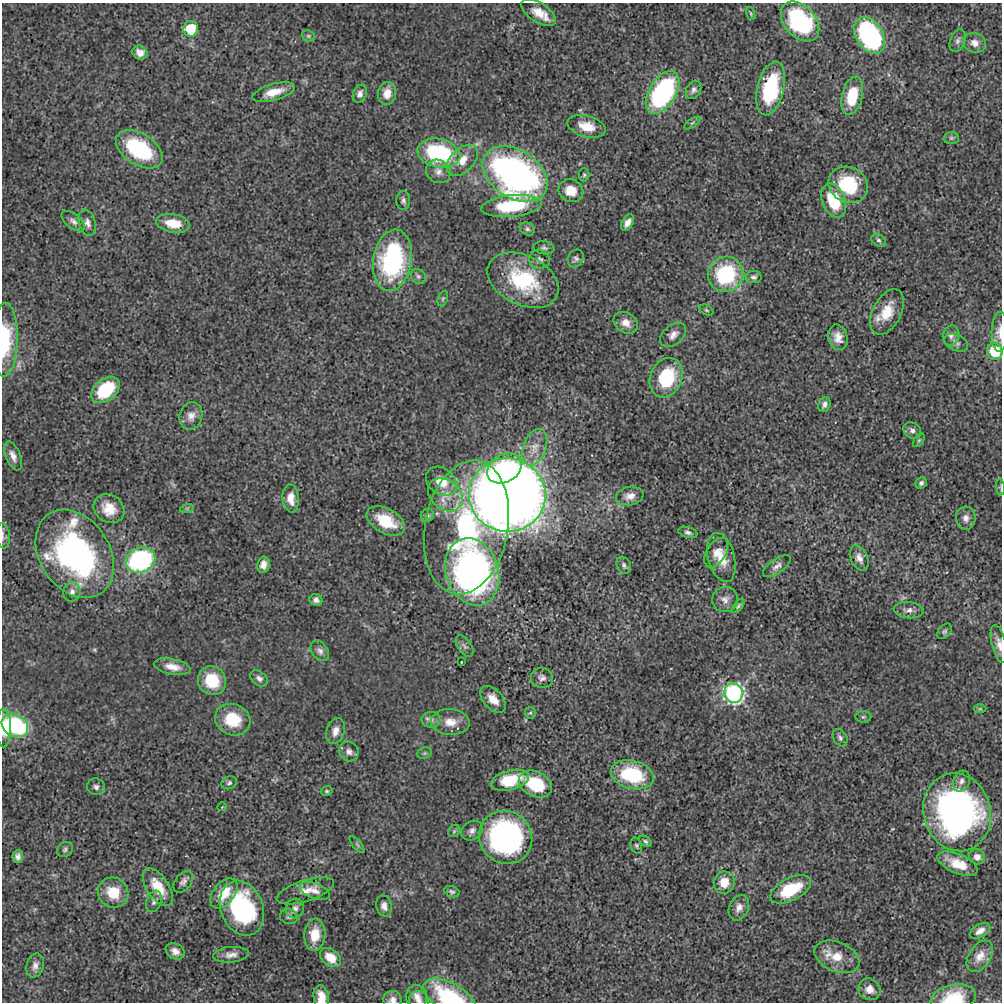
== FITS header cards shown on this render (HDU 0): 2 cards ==
NAXIS1  =                 1000
NAXIS2  =                 1000

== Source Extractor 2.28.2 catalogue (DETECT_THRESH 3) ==
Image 1000 x 1000 px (HDU 0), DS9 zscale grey, 1 PNG px = 1 image px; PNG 1004 x 1004 px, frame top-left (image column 1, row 1000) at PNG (2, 3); each listed source drawn as its Kron ellipse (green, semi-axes under 4 px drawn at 4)
Background -1.01e-04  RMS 0.0041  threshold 0.0124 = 3 sigma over >= 5 px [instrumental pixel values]
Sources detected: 165; all 165 listed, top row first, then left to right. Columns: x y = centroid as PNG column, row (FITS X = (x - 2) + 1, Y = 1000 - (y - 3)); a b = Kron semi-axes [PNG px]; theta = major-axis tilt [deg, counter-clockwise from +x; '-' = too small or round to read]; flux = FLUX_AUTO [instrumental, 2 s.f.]
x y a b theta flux
539 13 20 9 -34 4.3
751 13 6 4 -71 0.37
800 22 23 15 -48 31
191 29 8 7 - 8.5
869 35 20 13 -59 50
308 36 7 5 -21 0.48
958 41 12 7 69 1.1
975 43 12 10 -20 2
140 53 8 6 -28 2
770 88 27 13 76 23
693 90 10 7 61 1
274 92 22 8 16 4.5
663 92 24 13 58 51
387 93 11 9 80 3.2
360 94 9 6 67 1.3
852 96 19 10 77 11
692 123 9 3 33 0.53
586 126 19 10 -15 5.1
951 138 7 6 - 0.72
139 149 26 15 -33 23
439 153 22 14 -13 31
462 160 18 12 45 4.3
438 171 13 11 -38 2.2
515 174 35 24 -34 120
584 175 6 5 - 0.52
848 185 20 17 -30 17
571 191 13 11 -27 4.8
834 200 17 11 -68 14
403 201 9 7 -88 0.95
511 206 30 11 6 16
73 221 13 7 -39 1.4
87 223 13 8 -73 1.5
173 223 17 9 -10 6.1
628 223 9 5 57 1.8
527 229 8 6 -31 0.7
878 240 8 5 -37 0.72
544 248 10 6 -7 0.83
576 258 9 7 65 0.89
392 260 31 19 81 43
539 260 10 9 - 1.2
726 274 18 17 - 27
418 276 8 7 - 0.71
754 277 8 6 6 0.9
523 280 38 25 -26 23
443 299 8 5 70 0.51
706 310 7 5 -28 0.49
887 312 24 14 63 7.2
626 323 13 10 -33 2.6
1000 332 20 8 88 2.6
673 335 15 9 39 2
951 335 10 8 78 1.3
838 337 13 9 -76 2.8
5 340 37 13 89 16
956 343 12 8 -25 1.2
995 351 8 8 - 9.3
666 378 20 16 66 17
105 390 16 10 40 16
824 404 8 5 64 1
191 416 14 11 73 2.4
912 430 9 7 -34 1.2
919 440 8 4 54 0.42
535 447 19 11 70 3.9
13 456 15 7 -67 2.1
505 468 18 14 32 18
441 481 17 13 -38 5.5
921 483 6 5 - 0.68
1000 487 8 4 -84 0.4
445 495 19 14 -39 5.3
507 495 38 36 -6 460
630 496 14 9 11 2.3
291 498 14 8 -85 3.3
187 508 7 4 18 0.45
109 509 16 13 -36 5.5
427 515 7 6 - 0.68
966 518 11 10 - 1.8
386 521 21 12 -29 10
466 527 68 41 80 57
688 532 10 5 -16 0.86
3 536 13 7 -81 0.99
716 553 16 9 57 2.5
75 554 47 35 -57 84
721 557 25 13 -75 5.5
859 558 13 8 -66 2.1
141 560 15 12 21 50
263 565 8 6 80 1.7
624 565 9 6 -61 0.82
777 566 16 7 35 1.6
472 572 34 26 -72 110
72 592 10 8 80 1.6
725 599 13 12 - 2
316 600 6 6 - 1.2
738 606 8 4 50 0.53
909 610 15 8 -6 1.6
945 631 9 6 50 0.63
999 644 19 7 -76 2.2
465 646 12 6 -56 0.99
320 651 11 7 -53 1.2
461 662 2 2 - 0.23
172 667 18 7 -11 3.2
259 678 10 7 -36 1.1
542 678 11 10 - 1.4
212 680 15 13 -64 11
734 693 10 9 - 78
493 699 16 9 -47 3.5
980 709 6 4 0 0.37
530 713 6 5 - 0.48
863 717 8 5 -1 0.55
233 720 18 15 -22 9.7
431 720 9 8 - 1.2
450 722 19 13 -4 4.2
15 725 14 11 -32 34
4 728 19 7 90 4.5
335 731 13 9 72 2.4
840 738 9 6 -57 0.85
349 752 10 9 - 1.4
424 753 7 5 21 0.51
632 775 22 14 -14 20
510 780 19 9 14 12
961 781 11 8 64 1.3
229 783 8 6 21 0.76
535 784 17 12 -26 13
96 787 9 8 - 1
327 791 6 4 14 0.44
222 807 4 3 - 0.17
957 812 39 33 -73 100
472 830 11 9 35 1.4
454 831 7 5 46 0.48
506 837 27 26 - 67
646 841 7 4 -38 0.54
357 845 10 3 -50 0.47
636 846 8 5 -73 0.59
65 850 8 7 - 0.76
18 857 6 5 - 1.1
977 857 8 7 - 1.6
958 864 21 9 -23 5.9
183 882 12 8 51 1.2
724 882 11 10 - 4.5
158 887 21 11 -56 7.7
791 889 22 11 27 12
305 891 30 10 18 3.8
315 891 15 7 -21 1.9
452 892 8 5 -19 0.65
113 893 16 14 -40 7.4
224 893 17 10 51 7.1
154 901 11 7 69 1.1
384 906 11 7 -76 1.6
242 908 28 21 -68 37
295 908 10 9 - 1.4
739 908 13 9 67 2
289 917 9 7 -12 0.87
980 931 11 6 30 1.7
315 935 16 10 85 5.8
175 951 10 7 -30 2
231 955 18 8 5 2.1
980 956 17 10 56 2.8
837 957 23 14 -22 6.3
331 958 12 8 -38 4.7
35 966 12 8 74 1.6
869 989 11 10 - 2.8
417 996 11 10 - 1.9
321 997 12 7 -80 3.7
449 997 29 14 -29 23
953 998 23 13 11 9.3
393 1000 9 9 - 1.5
419 1001 10 9 - 1.2
At the frame edge (FLAGS 8, measured only in part): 11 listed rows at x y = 1000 332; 5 340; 1000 487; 3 536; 999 644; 4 728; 321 997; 449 997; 953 998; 393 1000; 419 1001